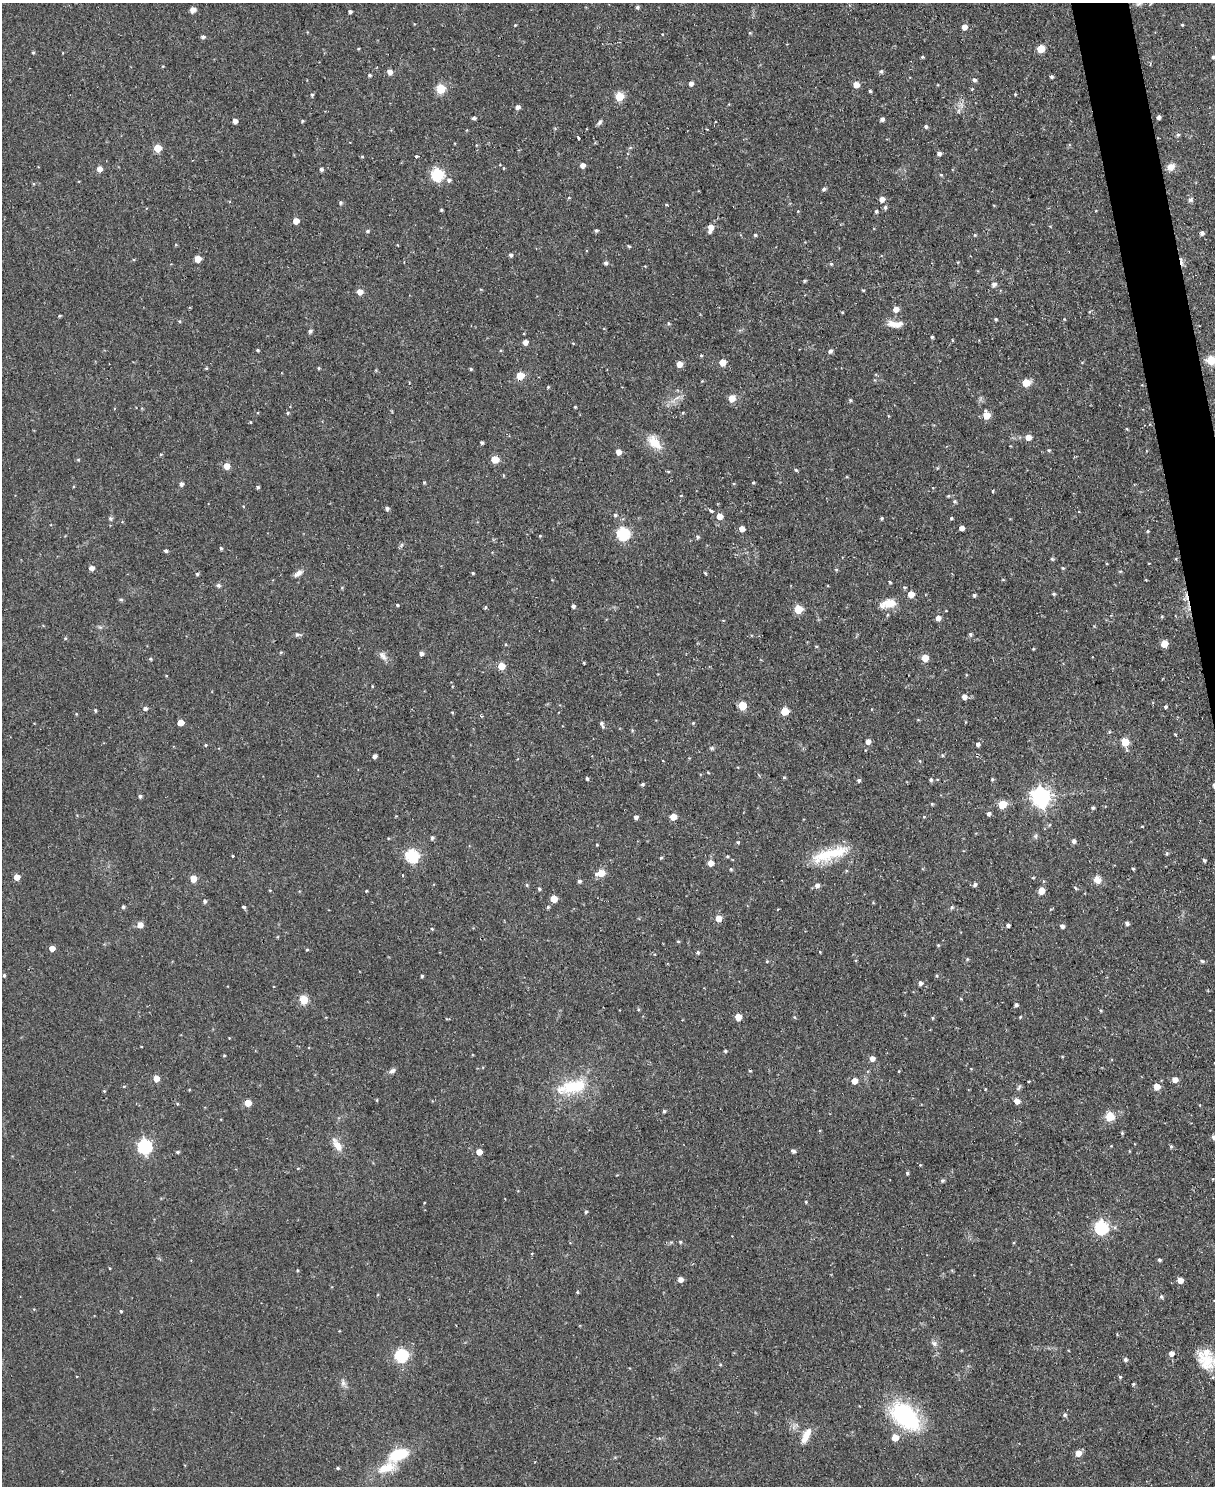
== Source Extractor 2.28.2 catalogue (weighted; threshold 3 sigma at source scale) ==
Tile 6 of 4 x 3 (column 2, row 2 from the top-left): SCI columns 1217-2429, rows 1621-3104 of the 4855 x 4839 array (HDU 1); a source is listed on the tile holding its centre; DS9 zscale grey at full resolution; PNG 1217 x 1488 px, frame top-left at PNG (2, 3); no overlay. Shown black and unused: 2% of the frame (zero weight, under 2 of 3 exposures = <1% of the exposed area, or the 3 px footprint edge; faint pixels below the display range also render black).
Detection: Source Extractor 2.28.2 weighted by HDU 2 'WHT'; one run over the whole footprint, this tile lists its part. Background 0.0935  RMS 0.0096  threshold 0.0434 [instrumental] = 3 sigma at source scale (4.5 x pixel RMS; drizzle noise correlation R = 1.50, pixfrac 1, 0.05/0.05 arcsec/px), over >= 5 px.
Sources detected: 342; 1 cosmic-ray / hot-pixel residue — not listed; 2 inside a brighter listed object's ellipse — not listed separately; the other 339 listed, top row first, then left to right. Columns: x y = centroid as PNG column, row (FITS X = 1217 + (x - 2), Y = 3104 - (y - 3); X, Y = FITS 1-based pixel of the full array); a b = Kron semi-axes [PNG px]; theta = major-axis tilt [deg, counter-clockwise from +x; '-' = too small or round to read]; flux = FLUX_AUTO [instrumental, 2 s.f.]
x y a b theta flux
1151 3 5 4 - 1.5
1139 4 10 4 23 2.4
637 7 5 4 - 1.7
193 10 8 6 30 3.7
350 12 4 3 - 2.1
515 25 3 3 - 0.73
1182 25 4 4 - 0.88
964 27 5 4 - 7.7
750 33 4 4 - 1.2
203 37 5 5 - 2.2
1041 49 5 5 - 23
33 52 4 4 - 1
922 57 4 4 - 1.1
1213 57 4 4 - 1.6
390 72 5 5 - 5.9
881 72 5 4 - 2.2
369 75 5 4 - 1.5
1051 77 4 4 - 1.7
974 80 6 5 - 2.2
691 83 5 4 - 4.2
856 85 5 5 - 9.5
441 89 5 5 - 50
972 89 4 4 - 0.86
870 91 3 3 - 1.4
1015 94 4 3 - 0.95
312 95 4 4 - 1.5
619 97 5 5 - 38
518 107 5 4 - 4
959 111 7 4 71 2
1159 117 4 3 - 2.6
474 118 4 4 - 2.4
882 119 4 4 - 2.9
235 121 4 4 - 5.5
302 121 4 4 - 1.1
600 122 8 5 57 2.3
926 126 5 4 - 2.1
1178 135 5 4 - 1.6
578 138 4 3 - 5.4
157 148 5 5 - 24
939 153 5 4 - 3.5
362 156 5 3 - 0.98
416 156 3 3 - 4.5
582 165 4 4 - 5.8
1171 167 10 8 35 7.2
504 168 4 3 - 0.83
99 169 5 5 - 6.5
321 169 4 4 - 2.5
437 175 6 6 - 120
941 175 4 4 - 1.1
449 180 6 6 - 2.9
824 189 5 4 - 2.1
569 198 5 3 - 0.77
882 199 5 5 - 6
1191 200 7 6 - 2.5
340 203 5 5 - 1.6
666 205 5 3 - 0.96
885 207 6 5 - 2.1
441 210 4 3 - 1.1
876 211 4 3 - 1.9
296 221 5 4 - 9.9
710 228 7 5 73 12
596 230 5 4 - 1.5
367 231 5 4 - 1.6
1202 233 5 4 - 2.8
755 235 4 4 - 1.3
975 235 5 4 - 1.1
629 246 5 4 - 1.1
510 255 4 4 - 2.3
133 259 4 3 - 0.91
198 259 5 5 - 12
606 263 5 4 - 2.3
831 264 5 4 - 1.2
804 281 4 3 - 1.2
994 284 5 5 - 3.7
863 290 5 3 - 0.89
360 292 5 5 - 9.4
896 309 5 5 - 7.7
842 312 4 3 - 0.8
59 316 3 3 - 1.2
996 319 4 3 - 1.3
179 321 5 4 - 1.1
669 323 5 4 - 1.3
895 324 20 7 -4 11
310 331 6 5 - 1.7
932 337 3 3 - 1.5
525 342 5 4 - 5.4
573 343 5 3 - 0.77
257 350 4 3 - 1.3
830 351 5 4 - 2.8
701 355 4 4 - 1.1
1211 360 5 5 - 39
722 362 5 5 - 13
679 364 5 5 - 9.4
319 368 4 4 - 1.1
471 369 4 3 - 1.3
520 376 5 5 - 25
874 380 5 3 - 0.85
1026 383 5 5 - 22
548 387 4 4 - 1.1
677 398 7 4 20 2.7
732 398 5 5 - 15
850 400 5 4 - 1.1
575 407 3 3 - 1
288 413 5 3 - 1.1
683 413 5 4 - 1.1
987 415 6 5 - 17
250 422 4 3 - 0.75
1127 429 4 3 - 0.83
1028 437 5 5 - 9
654 442 22 12 -47 15
482 443 3 3 - 1.9
1049 450 5 4 - 1.3
618 452 5 4 - 6.7
495 459 5 5 - 20
78 460 5 3 - 0.91
227 466 5 5 - 14
796 470 4 4 - 1.3
424 482 4 3 - 1
753 483 4 3 - 1
181 484 4 4 - 3.4
258 487 4 4 - 1.5
993 491 4 3 - 0.91
954 501 5 5 - 1.8
387 508 4 4 - 2.4
711 511 4 3 - 3.1
615 515 4 4 - 1.6
719 516 5 5 - 13
110 518 6 6 - 1.8
882 518 4 4 - 1.3
951 518 3 3 - 1.4
962 528 4 4 - 5.1
742 529 5 5 - 6.9
1147 531 4 4 - 0.98
623 534 6 6 - 110
540 536 4 4 - 0.84
698 537 5 4 - 1.8
221 548 4 3 - 1.4
166 551 4 4 - 2.1
1052 559 5 5 - 1.3
1149 563 3 2 - 0.57
92 568 6 6 - 3.4
1063 568 4 4 - 1.1
836 569 5 3 - 1
1120 571 5 3 - 0.98
298 573 13 6 34 4.4
473 573 3 3 - 1.1
705 573 4 3 - 1.1
197 574 4 4 - 1.4
1003 580 5 3 - 0.78
890 582 4 3 - 1.1
218 585 5 5 - 2.5
911 594 5 5 - 12
1054 594 5 4 - 1.4
974 595 4 4 - 1.7
121 600 6 4 -1 1.2
889 603 22 12 6 14
397 605 4 3 - 1.2
573 606 4 3 - 2.6
486 607 5 3 - 1.2
798 609 5 5 - 33
1162 616 4 4 - 1.1
938 618 5 5 - 5.9
970 634 4 4 - 2
297 635 8 5 -8 2.3
65 638 5 4 - 1.1
505 644 4 3 - 0.87
1164 644 5 5 - 17
816 646 5 3 - 0.92
1033 649 4 3 - 0.78
281 652 5 4 - 0.96
421 653 4 4 - 4.2
383 656 14 7 -54 4.9
925 658 5 5 - 16
150 659 4 4 - 1.4
584 663 3 3 - 1
501 666 5 5 - 19
966 675 5 3 - 0.72
372 686 4 3 - 0.8
964 697 5 5 - 5.9
742 706 5 5 - 33
1165 707 4 4 - 1.5
145 708 5 4 - 2.8
95 710 5 4 - 1.3
785 711 5 5 - 22
452 712 4 4 - 1
481 716 5 3 - 1
181 723 5 4 - 11
693 723 4 3 - 0.89
602 724 10 5 -66 2.8
632 730 6 3 -73 1.1
1175 734 5 3 - 0.77
868 741 5 4 - 5.9
1125 742 5 5 - 29
978 744 5 4 - 2.5
206 745 4 4 - 1.1
712 748 6 4 -20 1.4
942 755 5 4 - 1.5
374 756 4 4 - 3.3
920 761 4 3 - 0.88
784 777 4 4 - 1.2
587 779 4 4 - 1.8
992 779 4 4 - 1.3
859 780 5 4 - 1.8
931 780 5 4 - 2
642 784 4 4 - 1.8
140 796 5 4 - 1.9
1041 797 7 7 - 420
932 804 4 4 - 1.1
1002 804 5 5 - 27
1093 808 4 4 - 1.6
989 814 4 4 - 2.6
636 817 4 4 - 3.3
673 817 5 5 - 12
924 817 5 3 - 0.82
1142 826 4 3 - 0.68
1035 836 6 4 46 1.8
432 838 5 4 - 2.2
1074 841 6 5 - 2.5
738 842 4 4 - 1.8
597 845 3 3 - 0.79
1167 853 5 4 - 1.5
830 854 49 13 17 38
233 856 3 2 - 0.98
412 856 6 6 - 120
727 856 4 3 - 0.94
661 858 4 4 - 1
1204 860 4 3 - 1.7
711 863 5 5 - 10
731 869 4 4 - 1.2
1133 869 4 4 - 1
601 873 7 5 12 19
402 875 4 2 - 0.88
17 877 5 4 - 9.6
1033 877 5 3 - 0.78
193 879 5 5 - 14
1097 879 10 9 - 6.8
579 881 4 4 - 2.3
1043 881 5 3 - 1
527 885 4 4 - 1.1
817 885 6 5 - 3.4
975 885 6 5 - 2.3
1076 888 6 4 -38 1.3
539 889 4 4 - 1.5
366 891 3 3 - 0.9
1041 891 5 5 - 18
554 899 5 5 - 17
205 901 5 5 - 2.1
123 907 4 4 - 1.8
243 907 3 3 - 2.7
548 907 4 4 - 1.4
952 907 5 4 - 2
718 918 5 5 - 11
1127 923 4 4 - 2.6
140 925 6 6 - 6.7
1008 925 4 3 - 2.4
1062 926 4 4 - 3.3
432 929 4 3 - 1
678 941 4 4 - 1.1
938 945 5 4 - 0.97
52 948 4 4 - 8.5
307 949 4 4 - 1
698 952 5 5 - 1.7
820 952 3 3 - 0.69
967 959 5 4 - 1.1
767 961 4 3 - 1
1202 961 5 4 - 1.6
4 975 4 3 - 1.4
422 976 3 3 - 1.4
920 983 5 4 - 3.1
961 999 4 3 - 0.73
304 1000 5 5 - 37
1016 1005 4 3 - 2.3
638 1009 5 4 - 1.1
1101 1011 4 3 - 1.1
738 1017 5 5 - 16
794 1017 5 3 - 0.88
1020 1017 5 3 - 0.91
933 1018 4 4 - 1.2
725 1051 4 3 - 1.5
224 1056 4 3 - 0.92
1062 1056 4 3 - 0.83
872 1058 5 5 - 5.6
971 1069 4 3 - 0.69
392 1071 8 6 38 3.2
750 1071 4 3 - 0.96
899 1071 4 3 - 0.76
156 1078 5 4 - 13
1175 1080 5 5 - 6.1
854 1081 5 5 - 9.3
124 1086 5 3 - 0.82
572 1087 44 17 13 46
1019 1087 8 4 55 1.7
1157 1087 5 5 - 13
985 1089 4 3 - 0.76
104 1091 4 3 - 0.94
377 1100 5 3 - 0.78
1017 1101 5 5 - 7.1
248 1103 5 5 - 16
664 1111 4 4 - 1.5
1110 1117 5 5 - 38
1214 1137 6 5 - 3
337 1145 19 9 -58 10
145 1146 6 6 - 180
1171 1146 5 4 - 1.3
793 1151 4 4 - 2.7
178 1152 4 3 - 1.4
479 1152 5 4 - 9.4
920 1165 4 4 - 0.83
907 1173 4 3 - 1.6
1213 1179 3 3 - 0.76
942 1181 5 5 - 1.7
806 1202 4 3 - 0.95
586 1212 5 4 - 1.5
1101 1227 6 6 - 160
1115 1227 6 4 73 1.3
680 1242 5 4 - 1.2
1159 1260 4 3 - 1.6
109 1268 4 3 - 0.72
297 1270 4 3 - 0.8
680 1279 5 5 - 6
1180 1280 5 4 - 9.3
577 1292 4 4 - 0.95
1161 1297 5 5 - 1.9
121 1311 4 3 - 1
934 1343 9 7 -28 3.6
1171 1353 5 5 - 5.2
401 1355 6 6 - 95
1125 1359 4 4 - 2.5
1206 1361 27 21 -36 28
1120 1377 4 4 - 1.2
343 1383 10 6 90 3.5
1133 1384 3 3 - 1.2
1065 1415 6 5 - 2.2
905 1416 31 18 -45 120
806 1436 20 8 64 12
895 1438 5 5 - 14
1078 1453 5 5 - 11
399 1454 24 13 22 34
338 1468 4 3 - 1.2
Isophote crosses this tile's border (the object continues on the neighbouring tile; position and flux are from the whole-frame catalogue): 5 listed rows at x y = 1151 3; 1213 57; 1211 360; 1214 1137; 1206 1361